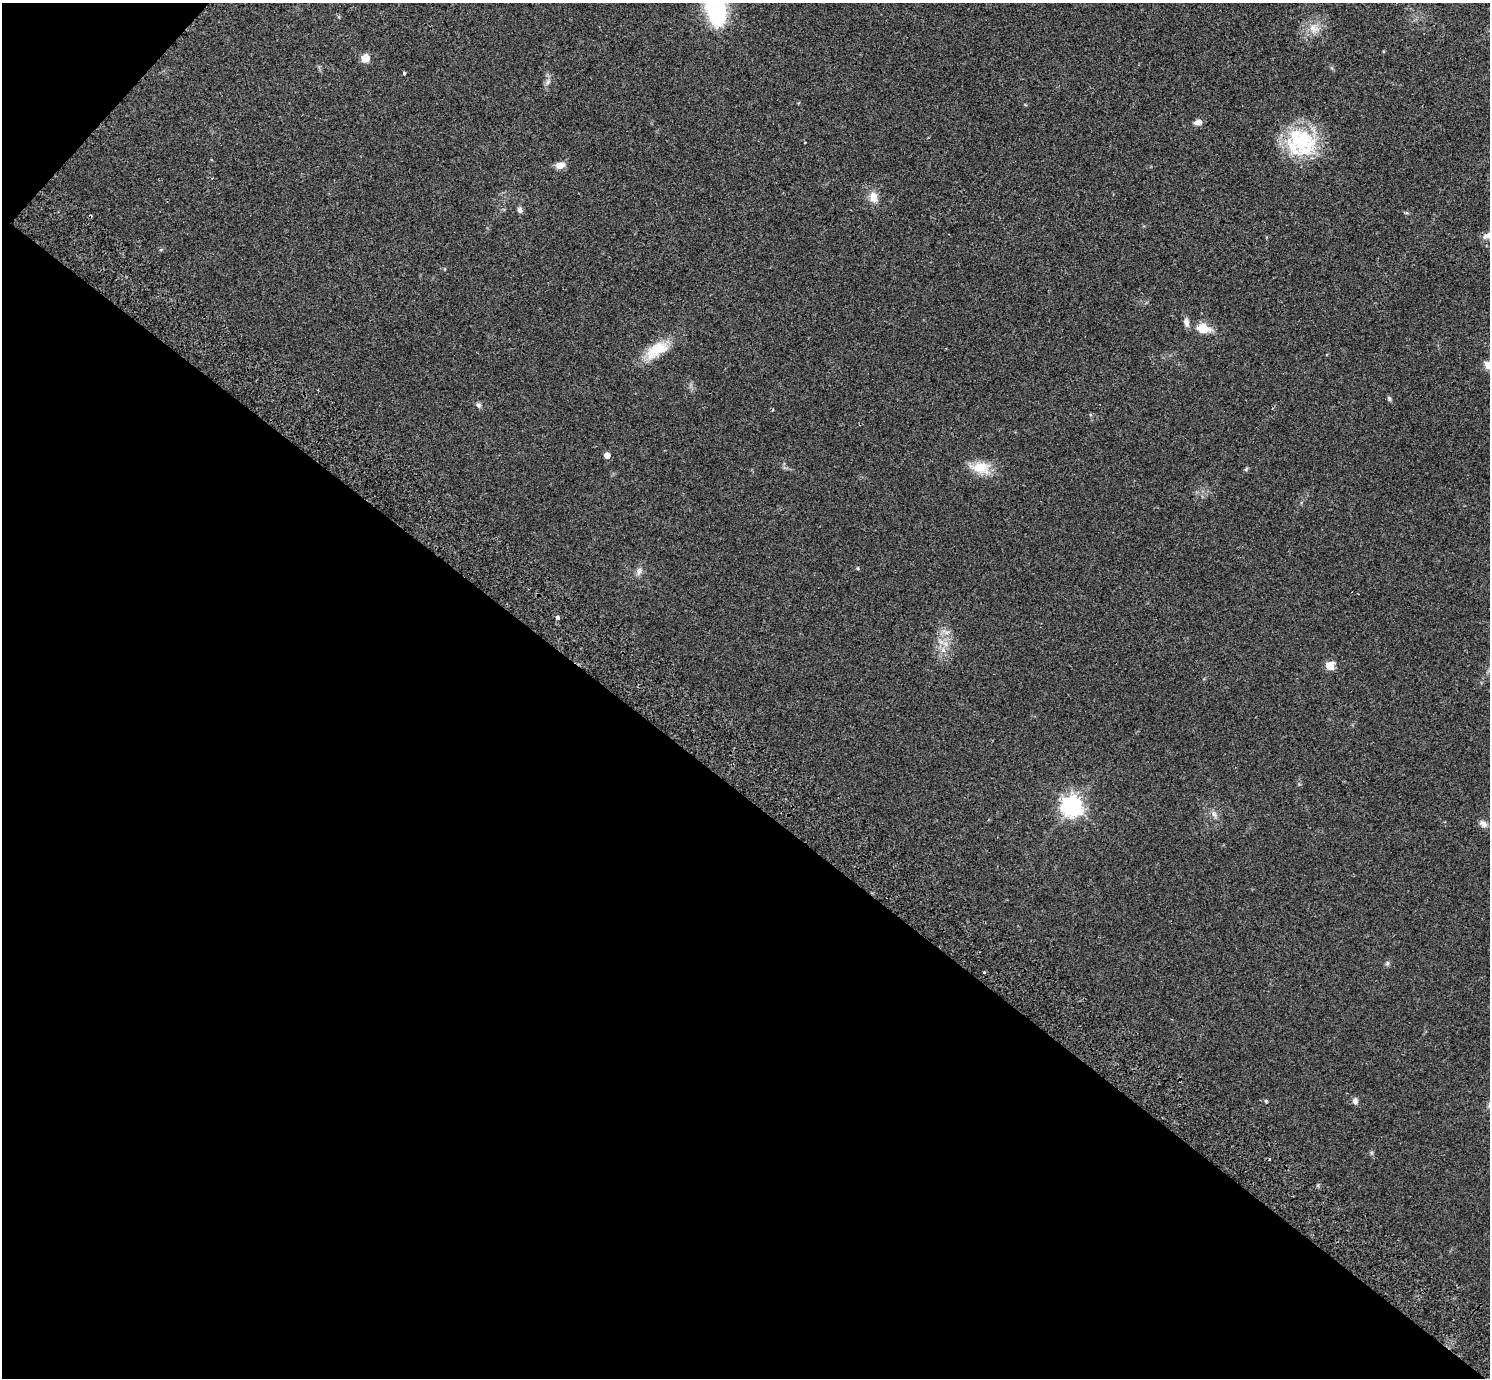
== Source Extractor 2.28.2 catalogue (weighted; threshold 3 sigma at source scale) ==
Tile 9 of 4 x 4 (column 1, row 3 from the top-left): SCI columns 40-1527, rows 1581-2956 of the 6035 x 6052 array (HDU 1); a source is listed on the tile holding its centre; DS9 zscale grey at full resolution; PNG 1492 x 1380 px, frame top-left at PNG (2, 3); no overlay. Shown black and unused: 43% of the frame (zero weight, under 2 of 3 exposures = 3% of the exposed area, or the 3 px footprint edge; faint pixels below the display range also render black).
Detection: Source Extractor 2.28.2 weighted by HDU 2 'WHT'; one run over the whole footprint, this tile lists its part. Background 0.0836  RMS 0.0076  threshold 0.034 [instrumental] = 3 sigma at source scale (4.5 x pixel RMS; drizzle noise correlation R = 1.50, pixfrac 1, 0.05/0.05 arcsec/px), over >= 5 px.
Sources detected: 35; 2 cosmic-ray / hot-pixel residue — not listed; the other 33 listed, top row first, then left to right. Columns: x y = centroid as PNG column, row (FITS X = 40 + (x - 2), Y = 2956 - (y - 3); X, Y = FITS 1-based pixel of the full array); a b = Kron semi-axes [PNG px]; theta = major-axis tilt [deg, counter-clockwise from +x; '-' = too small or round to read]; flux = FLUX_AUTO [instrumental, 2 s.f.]
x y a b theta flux
715 8 33 17 -79 81
1314 28 15 11 -25 8
365 58 8 7 - 7.6
404 73 4 3 - 1.1
548 82 8 6 68 2.3
1198 122 10 7 14 3.3
1301 141 37 36 - 55
560 165 11 8 11 5.3
873 197 16 11 -82 7.1
520 210 8 6 -59 2
90 216 3 3 - 1.3
1488 235 16 7 33 4.4
1186 322 13 7 -78 3.4
1203 329 14 10 -10 13
657 350 34 16 32 21
1489 365 5 5 - 26
1389 398 8 5 -63 1.2
479 405 7 7 - 1.9
607 455 5 4 - 7.2
981 467 25 15 -8 16
1246 469 6 4 58 0.91
639 571 11 7 67 3.2
558 617 4 3 - 4.1
947 632 7 4 18 1.9
945 644 8 6 -60 3.1
1330 666 5 5 - 25
1072 806 8 7 - 430
1214 814 10 6 -67 2.6
1483 824 11 8 -38 3.3
1387 963 6 5 - 1.3
984 972 3 2 - 0.99
1266 1101 5 4 - 0.75
1355 1101 8 7 - 2.5
Overlapping masked pixels (flux is a lower limit): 1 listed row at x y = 90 216
Isophote crosses this tile's border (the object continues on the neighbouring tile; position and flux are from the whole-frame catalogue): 3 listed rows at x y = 715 8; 1488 235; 1489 365